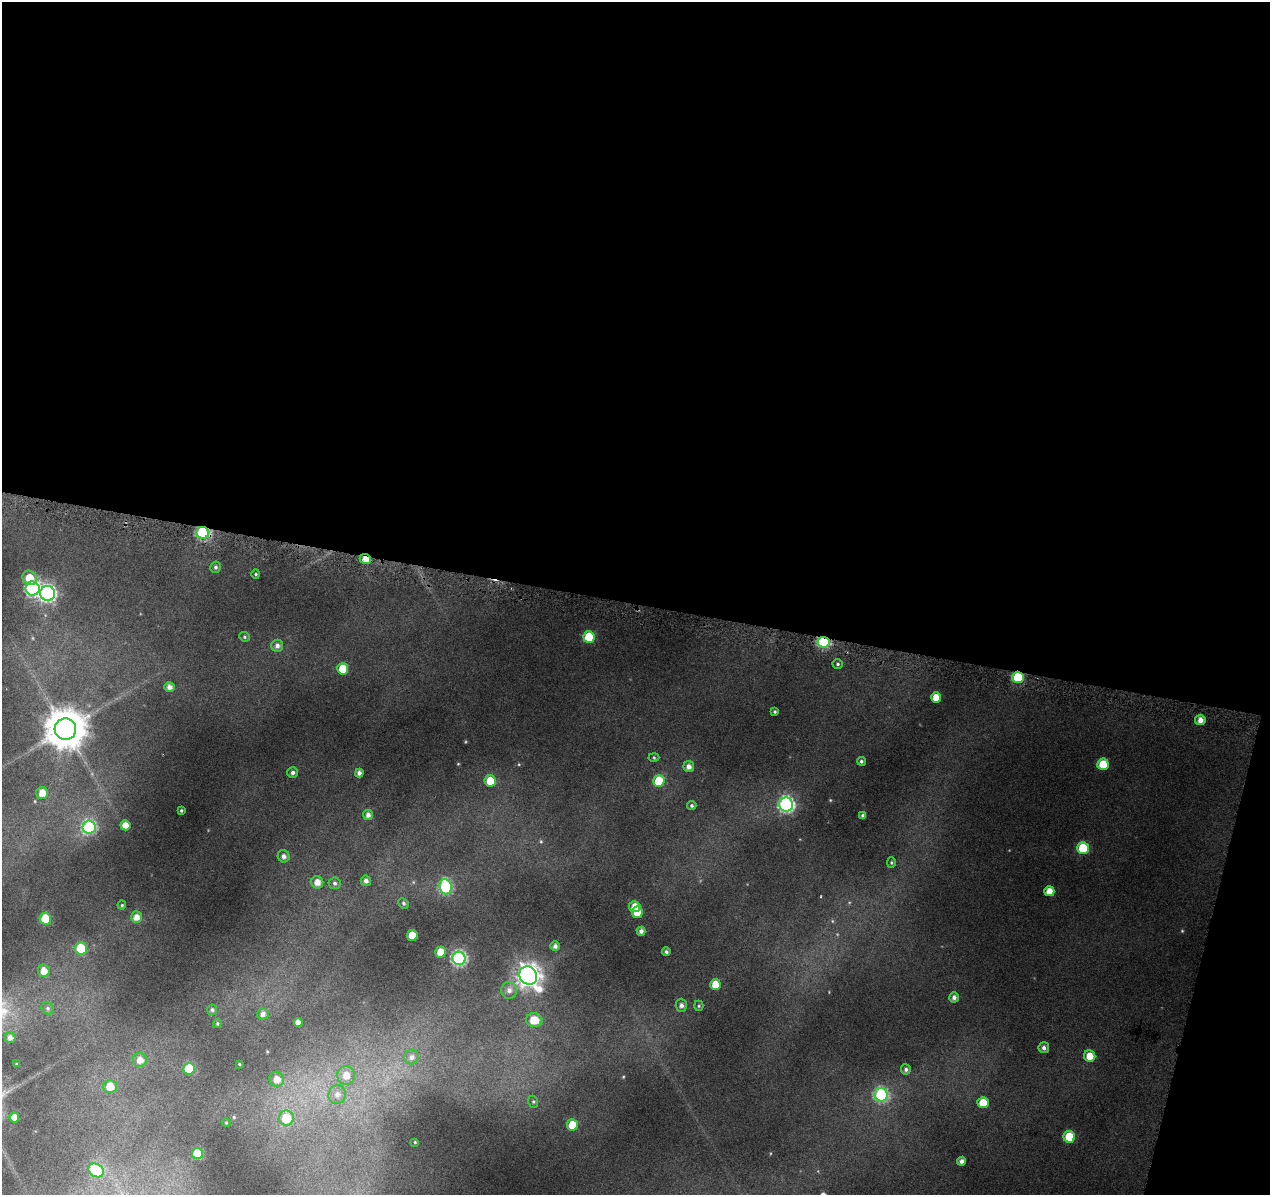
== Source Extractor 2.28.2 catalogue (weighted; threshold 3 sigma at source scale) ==
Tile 4 of 4 x 4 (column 4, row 1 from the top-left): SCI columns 3804-5071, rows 3809-5001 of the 5091 x 5324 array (HDU 1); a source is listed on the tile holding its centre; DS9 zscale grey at full resolution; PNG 1272 x 1197 px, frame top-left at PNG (2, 2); each listed source drawn as its Kron ellipse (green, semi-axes under 4 px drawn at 4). Shown black and unused: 53% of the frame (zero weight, under 4 of 8 exposures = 2% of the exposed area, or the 3 px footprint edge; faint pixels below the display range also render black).
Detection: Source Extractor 2.28.2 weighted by HDU 2 'WHT'; one run over the whole footprint, this tile lists its part. Background 0.093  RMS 0.0096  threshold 0.0392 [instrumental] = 3 sigma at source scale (4.09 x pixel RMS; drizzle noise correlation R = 1.36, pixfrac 0.8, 0.0396/0.0396 arcsec/px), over >= 5 px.
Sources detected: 94; all 94 listed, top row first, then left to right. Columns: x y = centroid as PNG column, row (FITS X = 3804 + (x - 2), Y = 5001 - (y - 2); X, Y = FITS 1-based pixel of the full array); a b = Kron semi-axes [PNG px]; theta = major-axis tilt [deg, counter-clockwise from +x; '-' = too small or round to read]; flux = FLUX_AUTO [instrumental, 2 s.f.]
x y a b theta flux
203 533 6 6 - 94
365 559 6 4 -22 7.7
216 567 6 5 - 1.9
256 574 4 4 - 0.98
30 578 7 7 - 13
33 588 7 7 - 170
48 593 7 7 - 200
244 637 5 4 - 1.3
589 637 6 5 - 35
824 642 6 5 - 100
277 646 6 6 - 3.5
838 664 5 4 - 1.4
343 669 5 5 - 20
1018 677 6 5 - 44
169 687 5 5 - 4.5
936 698 5 5 - 11
775 712 4 4 - 1.3
1200 720 5 5 - 5.7
65 729 11 10 - 2500
654 758 5 3 - 0.96
861 761 4 4 - 1.6
1103 764 5 5 - 19
689 767 5 5 - 4.4
293 772 5 5 - 2.4
359 773 4 4 - 3.4
490 781 6 5 - 16
659 781 6 5 - 32
42 793 6 6 - 8.5
786 805 7 7 - 180
692 806 5 4 - 1.5
181 810 3 3 - 0.98
368 815 5 5 - 3.5
863 816 4 4 - 2.5
125 825 5 5 - 8
89 827 6 6 - 110
1083 848 6 5 - 34
284 856 6 6 - 3.3
891 862 5 4 - 1.1
366 881 5 5 - 3.1
317 882 6 6 - 6.7
335 883 6 6 - 1.9
446 887 8 6 -81 72
1049 891 5 5 - 8.5
403 903 5 5 - 1.6
122 905 4 4 - 0.88
635 907 5 5 - 8.5
637 912 6 5 - 14
136 917 6 5 - 5.9
45 919 6 5 - 29
641 931 4 4 - 3.1
412 935 5 5 - 13
555 946 5 5 - 2.8
81 948 6 6 - 30
441 952 5 5 - 12
666 952 4 4 - 1.8
459 958 7 6 - 130
44 971 6 6 - 8
528 976 9 8 - 630
715 984 5 5 - 10
509 990 8 8 - 4.6
954 997 5 5 - 3
681 1005 6 5 - 3.2
699 1006 5 4 - 1.1
48 1008 7 5 -48 1.8
212 1010 5 5 - 1.8
263 1014 6 5 - 3.2
534 1020 8 7 - 15
217 1023 5 4 - 1
298 1023 4 4 - 4.9
10 1038 5 5 - 3.4
1044 1048 5 5 - 3.1
1090 1056 6 5 - 11
411 1057 7 7 - 4.1
140 1060 7 7 - 6.5
16 1064 4 3 - 0.65
239 1064 4 4 - 0.76
189 1069 6 6 - 31
906 1069 5 5 - 2.1
346 1075 9 9 - 9.2
277 1079 7 7 - 7.5
110 1086 7 7 - 12
337 1095 9 8 - 5.9
881 1095 6 6 - 96
533 1102 6 5 - 1.4
983 1103 5 5 - 13
14 1117 5 5 - 8.6
286 1118 7 7 - 25
226 1123 4 3 - 0.67
572 1125 5 5 - 17
1069 1137 6 6 - 30
415 1142 4 2 - 0.64
197 1153 6 5 - 35
962 1161 4 4 - 3
96 1170 8 6 -33 40
Overlapping masked pixels (flux is a lower limit): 4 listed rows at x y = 203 533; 365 559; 824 642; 1018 677